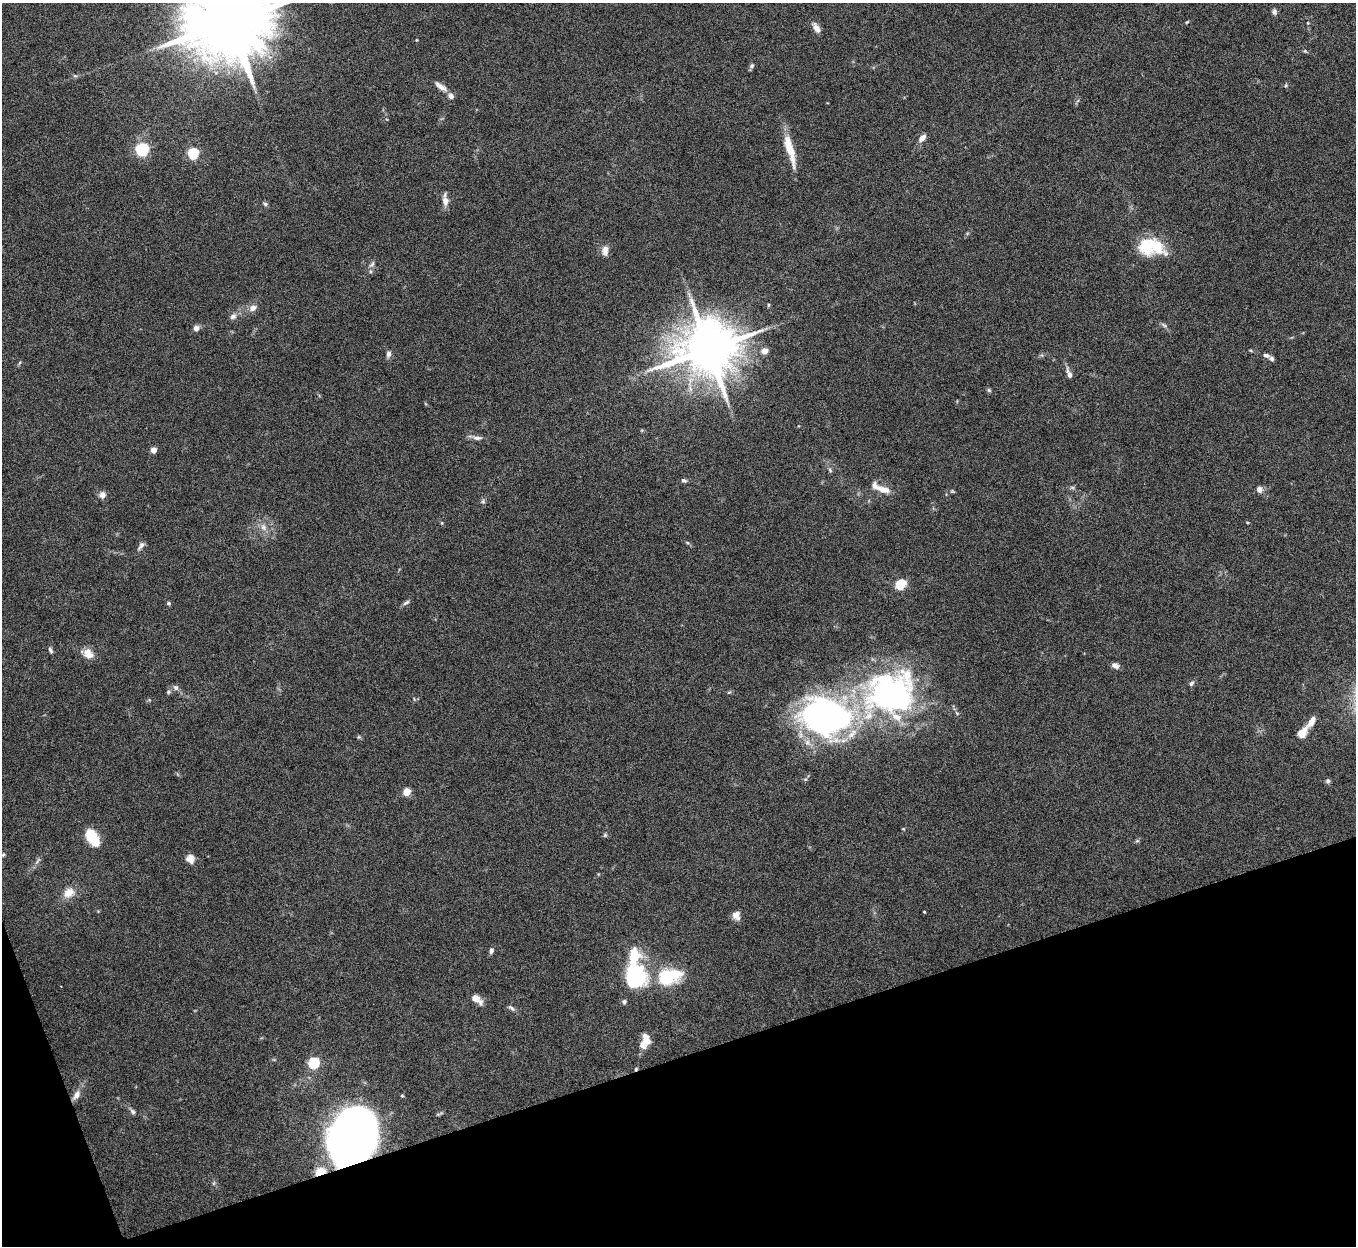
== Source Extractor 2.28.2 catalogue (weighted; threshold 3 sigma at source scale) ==
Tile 14 of 4 x 4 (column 2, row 4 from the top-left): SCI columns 1356-2709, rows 151-1394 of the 5420 x 5405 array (HDU 1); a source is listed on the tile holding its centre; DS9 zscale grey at full resolution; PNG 1358 x 1248 px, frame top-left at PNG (2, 3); no overlay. Shown black and unused: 16% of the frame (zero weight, under 5 of 10 exposures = <1% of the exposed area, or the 3 px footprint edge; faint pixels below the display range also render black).
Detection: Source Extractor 2.28.2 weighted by HDU 2 'WHT'; one run over the whole footprint, this tile lists its part. Background 0.142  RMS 0.0056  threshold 0.023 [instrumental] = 3 sigma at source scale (4.09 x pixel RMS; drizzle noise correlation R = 1.36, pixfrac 0.8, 0.05/0.05 arcsec/px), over >= 5 px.
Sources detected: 95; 1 too faint to see at this stretch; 5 inside a brighter object's white glare — not listed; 7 inside a brighter listed object's ellipse — not listed separately; the other 82 listed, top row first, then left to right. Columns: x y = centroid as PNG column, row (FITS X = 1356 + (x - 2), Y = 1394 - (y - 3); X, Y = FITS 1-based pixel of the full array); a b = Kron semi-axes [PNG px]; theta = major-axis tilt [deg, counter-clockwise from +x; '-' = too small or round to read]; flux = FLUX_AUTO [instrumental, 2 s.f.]
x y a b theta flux
1274 12 8 6 -80 1.4
230 21 22 18 14 8800
1187 22 5 3 - 0.52
1308 23 5 3 - 0.51
816 28 12 7 -59 3.3
752 66 7 6 - 1.2
75 76 6 4 -1 0.86
1286 85 5 3 - 0.57
441 87 17 6 -35 3.7
922 138 8 5 45 3.7
142 149 6 6 - 85
790 150 40 8 -75 13
193 153 5 5 - 45
445 200 12 6 -85 4.4
265 204 6 5 - 1
1146 247 25 18 -63 15
605 251 14 8 86 3.1
372 264 11 5 48 1.5
768 305 6 4 89 0.56
253 308 10 8 28 2.9
233 316 10 7 33 2.1
1164 325 8 4 -44 1.1
196 328 6 5 - 2.9
708 349 16 14 18 3600
764 351 5 4 - 7.8
388 354 9 6 82 1.9
1266 355 8 5 -17 1.6
1069 374 12 5 -70 3
989 390 6 5 - 0.84
477 438 13 6 -1 2.3
153 450 4 4 - 6.6
830 470 7 4 -48 0.85
684 480 7 5 -20 1.2
883 489 19 8 -17 5.5
1259 489 9 7 -62 2.3
952 491 5 4 - 0.62
102 495 8 7 - 2.7
483 501 6 5 - 0.91
1247 522 4 3 - 0.47
442 523 5 3 - 0.5
263 527 10 8 -65 3
141 546 13 5 56 1.8
900 584 11 10 - 9.5
168 603 5 5 - 0.89
406 603 11 5 33 1.3
50 650 8 4 -70 1.3
88 654 14 10 -47 5.3
1115 665 10 6 -21 2.2
1191 683 7 5 52 1.1
176 688 8 6 -44 1.7
168 692 5 5 - 0.86
729 692 6 4 19 0.64
891 694 70 51 21 140
826 716 51 38 -10 190
1311 721 15 6 58 4.1
1302 733 13 8 55 6.5
359 737 6 4 -17 0.73
1328 781 7 6 - 1.1
406 792 5 5 - 14
903 829 4 4 - 0.5
605 835 5 5 - 0.82
92 838 17 9 -59 21
1137 841 6 4 1 0.73
3 854 6 4 70 0.67
190 859 10 9 - 3.9
69 893 12 9 31 6.7
924 912 3 2 - 0.45
736 915 10 8 -81 3.7
491 951 7 5 71 1.4
634 971 27 21 6 31
666 977 26 20 -49 22
476 999 14 7 -38 4.8
624 1002 6 5 - 1.1
512 1008 11 5 -37 1.4
645 1042 16 9 70 8.3
314 1063 5 5 - 48
76 1095 15 7 56 3.6
402 1096 5 4 - 0.66
133 1112 8 6 -51 1.3
348 1138 49 29 77 400
320 1172 9 6 16 7.4
214 1183 6 4 71 0.75
Overlapping masked pixels (flux is a lower limit): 3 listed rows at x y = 645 1042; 348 1138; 320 1172
Isophote crosses this tile's border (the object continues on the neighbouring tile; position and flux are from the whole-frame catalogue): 1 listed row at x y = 230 21